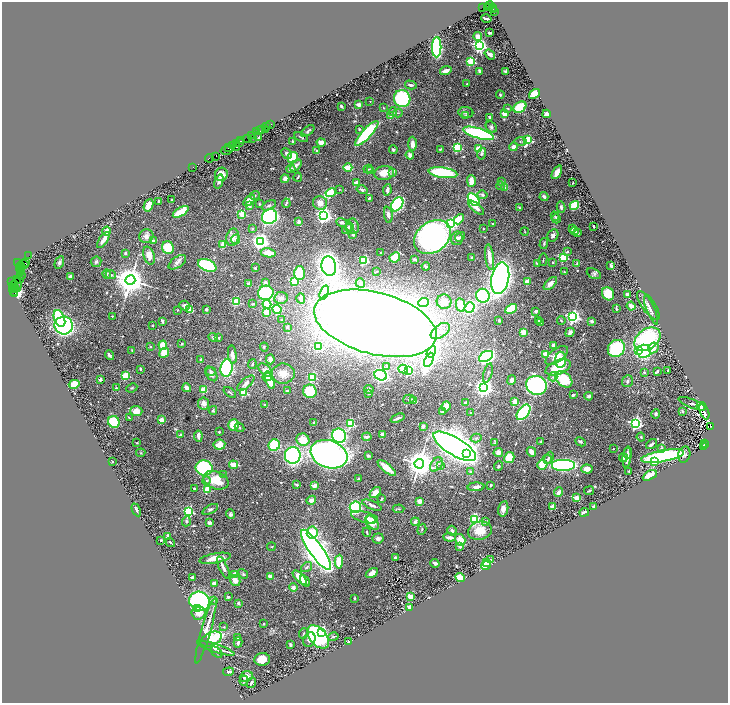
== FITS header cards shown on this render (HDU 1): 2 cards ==
NAXIS1  =                 1452
NAXIS2  =                 1402

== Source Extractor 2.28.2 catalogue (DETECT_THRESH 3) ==
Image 1452 x 1402 px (HDU 1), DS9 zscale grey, zoomed out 1/2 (1 PNG px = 2 x 2 image px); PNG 730 x 705 px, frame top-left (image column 1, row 1402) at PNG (2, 2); each listed source drawn as its Kron ellipse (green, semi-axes under 4 px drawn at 4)
Background 0.944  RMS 0.033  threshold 0.0994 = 3 sigma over >= 5 px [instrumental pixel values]
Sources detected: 685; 40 cannot appear on this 1/2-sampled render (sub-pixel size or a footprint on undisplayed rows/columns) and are neither listed nor drawn; of the other 645, the 500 brightest by FLUX_AUTO listed and drawn (145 fainter detections omitted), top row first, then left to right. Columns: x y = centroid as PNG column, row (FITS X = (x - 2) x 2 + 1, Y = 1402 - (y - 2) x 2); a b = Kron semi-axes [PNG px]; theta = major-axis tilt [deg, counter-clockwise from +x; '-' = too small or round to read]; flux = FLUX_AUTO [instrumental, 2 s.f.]
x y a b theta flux
490 6 4 2 - 430
483 7 2 1 - 520
487 7 2 2 - 460
492 8 3 2 - 450
493 10 2 2 - 180
495 11 2 1 - 48
486 18 5 2 - 22
489 33 3 2 - 18
478 36 4 3 - 48
479 45 4 3 - 2500
437 47 10 4 89 930
490 54 6 3 -38 26
471 61 3 3 - 570
446 71 6 3 16 44
480 71 4 3 - 19
505 71 4 3 - 11
467 84 2 2 - 5.3
411 85 6 3 -14 15
534 94 6 4 36 100
500 95 4 3 - 7.9
402 98 8 8 - 610
370 101 2 2 - 5.9
359 105 2 2 - 110
341 106 3 2 - 13
520 107 7 5 33 260
383 108 4 2 - 5.3
508 108 2 2 - 16
393 112 4 4 - 15
466 112 7 5 -5 15
398 113 4 2 - 6.1
505 114 4 3 - 85
547 114 4 3 - 28
466 115 3 3 - 7
391 116 3 3 - 20
489 117 3 2 - 13
271 124 2 1 - 77
266 127 2 1 - 120
491 127 6 4 -45 14
261 129 4 1 - 120
265 129 3 2 - 31
359 129 3 3 - 9.6
260 131 2 1 - 160
308 131 7 3 40 14
257 132 4 2 - 160
367 133 16 5 47 710
479 133 16 5 -17 1300
251 136 3 1 - 110
259 137 2 2 - 8.4
301 137 7 2 -23 8.7
247 138 3 1 - 130
252 138 2 1 - 180
528 140 4 3 - 670
241 141 2 2 - 160
239 142 4 2 - 290
293 142 4 2 - 14
321 142 4 4 - 46
520 142 6 3 0 11
237 143 2 1 - 51
412 144 7 4 -88 37
233 145 3 1 - 270
229 147 3 1 - 170
236 147 4 2 - 410
457 147 3 3 - 580
514 147 4 4 - 37
440 149 3 2 - 5.7
479 149 3 3 - 360
227 150 6 3 12 950
317 150 3 3 - 7.1
393 150 4 3 - 13
287 153 6 4 -44 20
482 154 6 4 77 15
410 155 4 3 - 40
215 156 4 2 - 300
210 158 4 2 - 250
293 158 5 5 - 180
296 165 7 3 45 32
193 167 2 1 - 53
348 168 4 3 - 150
291 169 4 3 - 26
368 169 4 3 - 6.1
371 171 2 2 - 47
393 172 3 3 - 31
557 172 7 3 62 42
384 173 10 7 8 97
443 173 14 5 -7 610
221 174 7 6 - 56
298 177 4 2 - 5.9
285 179 4 4 - 31
471 181 6 3 -89 92
501 181 3 3 - 7.5
219 182 7 3 72 11
356 183 2 2 - 140
573 183 2 2 - 17
501 186 4 3 - 12
505 188 3 2 - 53
339 189 2 2 - 6.5
362 190 5 3 - 18
387 190 6 3 81 29
331 193 5 3 - 410
255 195 5 4 - 10
482 195 5 4 - 14
544 197 4 3 - 22
369 198 3 2 - 12
172 200 2 2 - 18
474 200 7 4 -53 580
159 201 3 3 - 12
249 201 7 4 43 50
286 203 4 2 - 10
320 203 7 6 - 55
259 204 4 3 - 6.1
397 204 8 5 55 910
149 205 6 4 69 65
269 205 8 3 28 15
574 205 5 4 - 250
249 206 2 2 - 35
561 207 5 3 - 13
476 208 10 3 -40 39
519 208 3 3 - 8
181 212 9 3 31 240
242 214 3 3 - 320
324 215 4 4 - 2800
388 215 8 4 -81 28
555 216 4 3 - 8.3
270 217 8 7 - 1500
459 219 6 4 47 78
556 219 4 4 - 13
299 222 4 3 - 28
342 222 5 4 - 18
451 224 3 3 - 1300
492 224 2 2 - 5.9
353 226 8 6 -71 29
593 226 3 2 - 6
349 227 4 3 - 11
252 229 3 2 - 11
347 229 6 3 51 18
483 229 2 2 - 11
572 229 3 2 - 12
107 231 4 3 - 44
525 231 4 2 - 5.6
574 231 5 3 - 23
577 232 4 3 - 11
353 235 3 3 - 12
553 235 6 5 - 25
146 236 7 7 - 29
233 237 9 6 77 59
432 237 20 15 36 2400
460 237 5 3 - 17
457 238 7 6 - 25
235 239 5 4 - 13
103 240 9 3 56 47
153 241 2 2 - 30
260 241 4 4 - 3100
544 243 5 3 - 9.4
223 244 3 2 - 150
168 247 6 5 - 150
567 252 2 2 - 17
125 253 2 2 - 34
268 253 7 4 -11 100
381 253 3 3 - 6
29 256 3 1 - 61
149 256 9 5 -72 65
395 257 5 5 - 140
489 257 13 3 -82 78
563 257 3 3 - 560
471 258 2 2 - 30
414 259 4 2 - 20
364 260 4 4 - 420
543 260 6 2 79 5.4
59 262 7 4 66 14
96 262 5 5 - 15
177 262 10 5 35 27
553 262 2 2 - 11
18 263 2 1 - 120
25 263 2 1 - 100
577 263 4 4 - 8
24 264 4 3 - 560
537 264 4 2 - 9.8
207 265 10 5 -22 600
329 266 10 7 -79 2600
426 266 4 2 - 8.8
611 266 4 3 - 17
21 267 5 2 - 420
19 268 2 1 - 120
22 268 3 1 - 260
255 268 2 2 - 26
20 270 3 1 - 300
377 271 3 1 - 5.7
564 272 3 2 - 5.4
21 273 3 2 - 220
299 273 7 5 89 210
107 274 5 3 - 8.2
594 274 7 5 -27 17
21 275 3 1 - 190
111 275 5 3 - 11
71 277 3 3 - 53
500 278 16 9 79 4500
19 279 3 1 - 180
130 280 5 5 - 14000
294 281 3 3 - 580
11 282 4 2 - 72
265 282 4 4 - 24
527 282 2 2 - 120
360 283 5 4 - 13
550 283 8 4 43 43
17 284 8 4 -89 550
248 284 2 2 - 66
14 285 4 2 - 580
15 287 2 1 - 180
13 289 2 2 - 120
15 290 4 1 - 200
13 292 2 2 - 220
324 292 7 3 72 220
266 293 8 7 - 720
15 294 2 2 - 2000
608 294 7 6 - 120
627 294 2 2 - 100
483 296 7 6 - 990
281 298 7 6 - 26
301 298 5 3 - 23
236 302 3 3 - 490
444 302 7 7 - 99
423 303 5 4 - 200
253 304 4 3 - 10
267 304 4 4 - 400
461 305 7 4 -81 180
648 305 17 6 -54 39
185 306 5 5 - 26
631 306 4 3 - 33
470 307 5 5 - 830
616 308 4 2 - 7.6
206 309 2 2 - 54
277 309 5 4 - 300
511 309 6 4 30 150
177 310 2 2 - 13
190 310 3 2 - 180
651 310 15 4 -68 21
536 311 3 2 - 17
266 312 3 3 - 130
112 316 2 2 - 5.3
573 317 4 3 - 2500
59 318 9 5 -70 410
281 320 2 2 - 6.9
499 320 3 3 - 6.8
162 321 3 2 - 14
539 321 4 3 - 11
561 321 4 3 - 6.7
592 321 2 2 - 57
375 323 63 31 -15 17000
541 323 2 2 - 9.3
64 325 9 9 - 2100
153 326 3 2 - 5.5
287 327 2 2 - 29
440 331 11 6 36 49
523 332 2 2 - 240
570 332 5 3 - 30
213 337 5 3 - 15
219 338 4 3 - 6.9
647 339 14 10 35 710
182 344 3 3 - 6.5
163 345 5 4 - 130
554 345 2 2 - 100
150 347 3 3 - 5.3
264 347 4 3 - 5.9
318 347 3 3 - 310
616 348 9 8 - 470
653 348 6 5 - 76
132 350 3 2 - 5.9
639 351 3 3 - 290
644 351 7 6 - 890
431 352 6 3 59 1000
164 353 5 4 - 93
546 354 3 2 - 230
110 355 5 2 - 16
232 355 9 4 -81 42
486 356 7 5 29 1400
557 356 13 6 37 71
201 359 3 3 - 12
270 359 5 3 - 58
429 360 7 3 66 450
561 360 8 5 87 150
252 364 5 3 - 10
387 366 3 3 - 7.1
558 367 13 7 22 210
227 368 9 6 82 940
140 369 3 2 - 14
403 369 5 4 - 110
265 370 8 5 -41 74
668 370 3 2 - 8.7
211 371 5 4 - 11
408 371 3 3 - 530
657 371 2 2 - 33
644 372 4 4 - 8.8
488 373 10 2 74 13
211 374 8 5 -57 22
283 374 11 10 - 70
381 375 6 5 - 1200
125 376 3 3 - 420
267 377 4 3 - 120
312 377 3 3 - 470
553 377 4 4 - 12
100 379 2 2 - 76
564 379 10 6 -43 260
270 380 9 4 -71 150
512 380 5 4 - 22
627 381 6 5 - 16
246 383 10 4 41 32
74 384 5 4 - 110
536 385 10 9 - 1400
116 388 2 2 - 16
132 388 5 3 - 8.4
187 388 4 3 - 54
484 388 4 4 - 4300
369 389 4 3 - 26
204 390 4 4 - 100
287 391 3 3 - 8.5
310 391 7 6 - 260
230 392 7 2 -40 8.2
244 393 3 3 - 270
368 393 3 3 - 5.6
573 395 2 2 - 19
589 396 4 3 - 14
409 399 6 3 16 7.2
414 400 2 2 - 140
515 402 3 2 - 160
204 403 6 5 - 44
466 403 3 2 - 35
692 404 14 4 -23 14
265 405 2 2 - 17
446 406 5 4 - 48
701 406 5 4 - 60
213 410 4 2 - 9.4
136 411 6 5 - 60
682 411 4 2 - 8.3
442 412 2 2 - 27
523 412 9 5 51 410
704 412 8 3 -67 74
470 413 2 2 - 8.4
656 414 4 4 - 16
129 418 4 2 - 5.3
398 418 7 2 20 21
161 420 2 2 - 150
114 422 6 5 - 300
314 423 3 3 - 11
635 423 4 4 - 1700
351 424 3 3 - 550
234 425 6 5 - 110
423 426 4 3 - 16
711 427 3 2 - 700
239 428 5 2 - 6.8
219 432 2 2 - 6.7
382 434 4 3 - 11
180 435 4 3 - 9.6
198 436 5 3 - 33
339 436 7 7 - 1400
367 437 5 3 - 20
641 437 4 3 - 7.7
476 438 5 3 - 9.7
303 440 6 6 - 100
541 441 2 2 - 5.6
495 442 4 3 - 6.9
580 442 5 3 - 12
137 443 3 2 - 5.9
704 443 2 1 - 210
651 444 6 3 36 21
219 445 6 5 - 73
274 445 6 5 - 370
705 445 2 1 - 160
455 446 24 9 -31 8100
704 447 3 2 - 370
661 448 3 2 - 24
613 449 2 2 - 13
498 452 4 4 - 30
531 452 5 3 - 47
141 453 4 4 - 6.1
628 453 6 3 75 15
329 454 19 13 -18 4600
467 454 3 2 - 230
293 455 8 8 - 1400
684 455 8 6 73 19
368 456 3 3 - 11
663 456 22 5 11 1100
627 457 11 3 84 45
509 458 6 5 - 150
549 458 6 4 63 14
623 458 4 4 - 15
547 459 4 4 - 11
112 461 2 2 - 14
654 462 3 2 - 110
419 464 5 4 - 12000
436 464 8 5 54 29
542 464 5 5 - 130
233 465 4 3 - 130
563 465 12 6 0 1400
441 466 4 3 - 6.8
499 466 5 3 - 9.7
204 468 8 7 - 700
387 468 11 4 -40 86
587 469 5 4 - 51
629 471 3 2 - 5.5
471 472 3 2 - 22
224 474 2 2 - 9.8
650 475 8 4 29 99
359 479 2 2 - 35
216 480 13 8 -21 210
206 481 4 4 - 12
297 485 3 2 - 10
491 485 2 2 - 8.3
314 486 2 2 - 120
476 487 8 3 4 26
194 488 2 2 - 17
207 489 3 3 - 240
589 491 5 2 - 7
375 492 6 4 43 51
559 492 5 3 - 36
576 498 2 2 - 160
382 499 3 2 - 6.1
311 500 5 4 - 30
420 501 3 2 - 180
372 505 10 4 -22 25
355 507 6 5 - 680
553 507 2 2 - 130
594 507 2 2 - 130
210 509 8 4 27 14
399 509 6 3 6 8.9
503 509 8 5 79 36
136 510 7 3 -63 13
189 512 3 3 - 810
584 512 5 2 - 18
231 514 5 4 - 17
365 517 14 5 -15 29
371 519 5 3 - 22
475 520 4 4 - 840
186 521 5 4 - 14
415 522 4 3 - 26
486 522 4 3 - 11
210 523 4 3 - 14
372 523 8 5 -44 110
422 529 5 3 - 7
452 531 5 4 - 21
480 531 12 9 14 120
367 532 5 2 - 9
312 533 6 5 - 180
168 536 4 2 - 19
449 537 6 3 -6 31
378 538 5 5 - 23
161 540 3 2 - 6.2
460 540 6 5 - 73
170 542 5 2 - 7.5
460 546 3 3 - 33
271 547 4 3 - 7.1
316 550 24 6 -55 8400
395 557 2 2 - 48
215 558 16 5 10 84
491 560 3 3 - 12
339 562 7 4 87 120
486 562 3 2 - 30
435 563 4 3 - 26
486 565 5 4 - 230
223 567 12 3 -65 31
307 567 6 4 35 13
372 573 7 4 31 53
243 574 5 3 - 9.5
234 575 3 2 - 150
192 577 3 2 - 13
270 577 3 3 - 64
460 577 5 3 - 170
300 578 9 3 -45 140
235 580 6 5 - 43
305 581 6 3 -57 38
214 583 3 2 - 47
293 588 4 3 - 22
228 597 3 2 - 13
410 597 3 2 - 180
355 598 3 2 - 7.9
213 600 4 3 - 8.4
199 601 10 9 - 1500
238 603 4 3 - 12
410 607 2 2 - 180
197 608 3 2 - 80
198 613 7 6 - 68
264 624 2 2 - 32
224 627 3 3 - 5.8
206 631 34 5 74 78
303 633 5 3 - 7.1
322 633 3 3 - 940
238 637 3 3 - 10
318 637 13 8 -50 1000
333 637 5 4 - 14
211 639 11 6 24 420
309 640 7 6 - 54
349 641 2 2 - 29
238 642 5 2 - 22
290 645 3 2 - 13
216 648 20 4 -18 63
216 652 7 3 -40 8.5
262 659 7 6 - 84
228 672 5 3 - 23
246 676 6 5 - 42
244 681 5 2 - 6.4
251 683 5 3 - 16
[145 fainter detections neither listed nor drawn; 40 sub-pixel or undisplayed-footprint detections neither listed nor drawn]